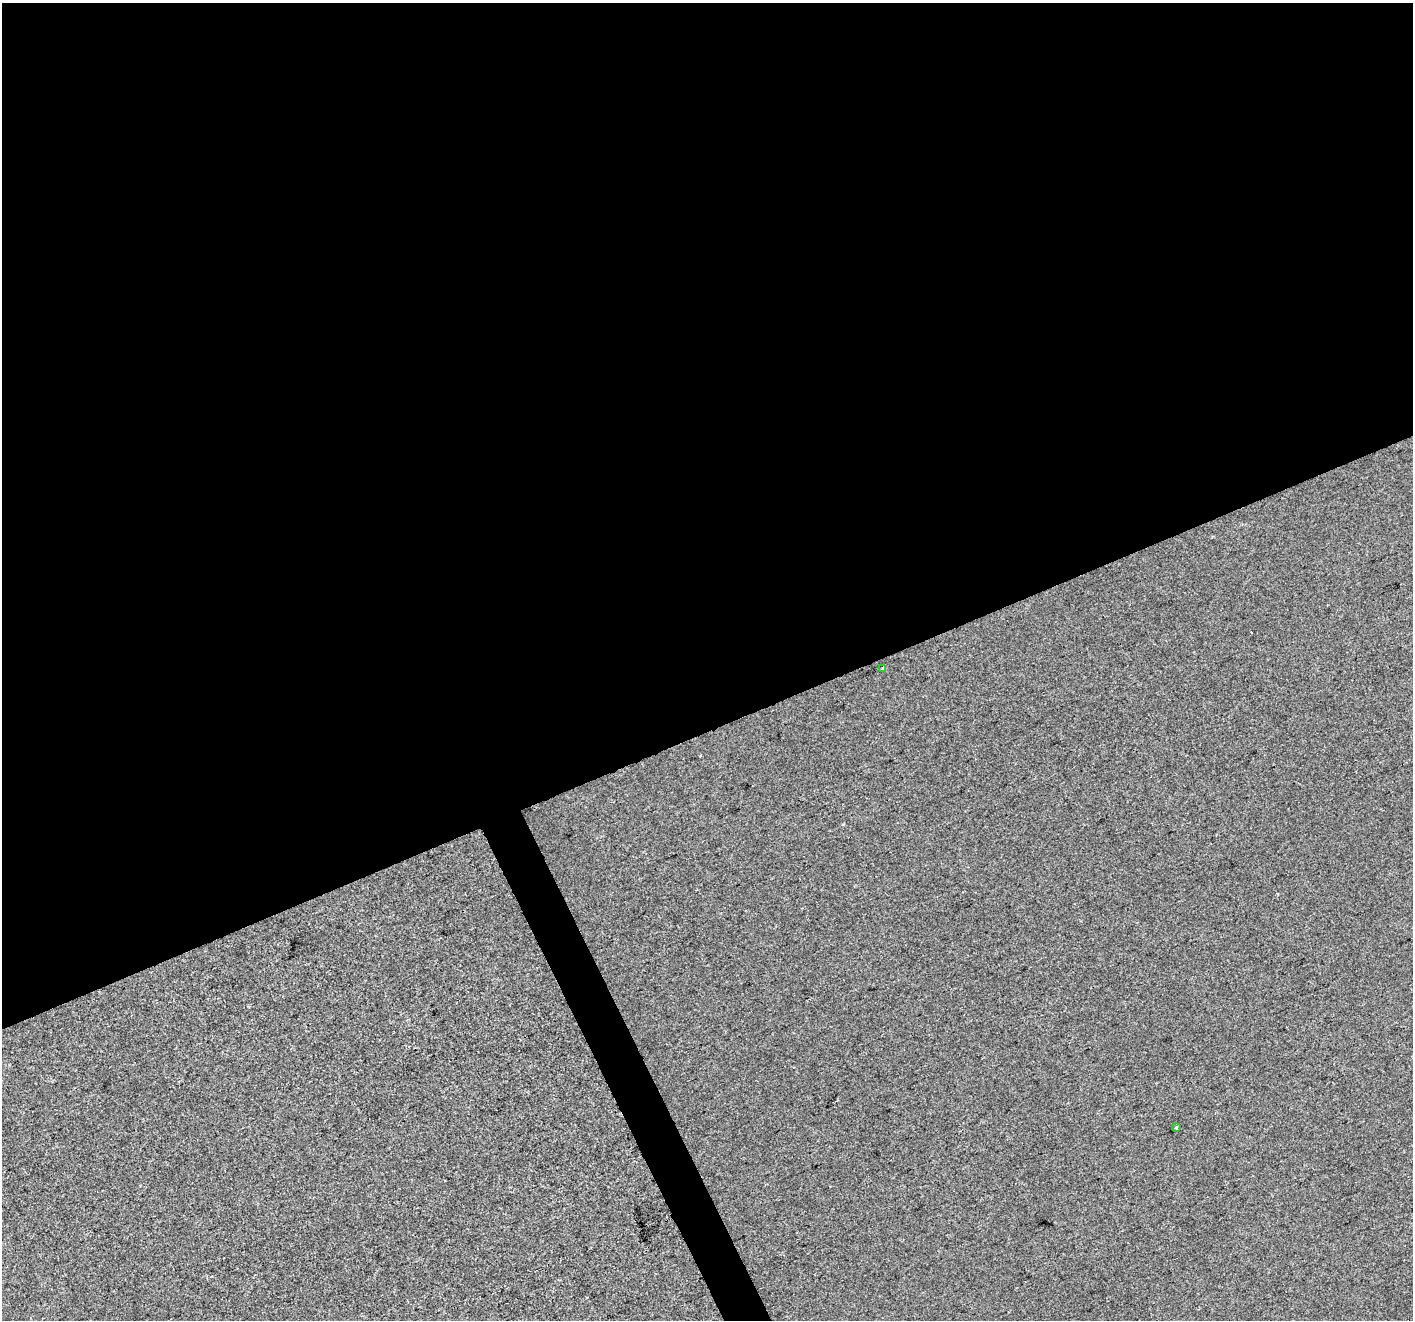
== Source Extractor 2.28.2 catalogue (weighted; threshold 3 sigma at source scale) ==
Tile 2 of 4 x 4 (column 2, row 1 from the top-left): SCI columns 1413-2823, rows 4100-5417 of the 5644 x 5504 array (HDU 1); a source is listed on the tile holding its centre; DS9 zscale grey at full resolution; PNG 1415 x 1322 px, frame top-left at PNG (2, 3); each listed source drawn as its Kron ellipse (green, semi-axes under 4 px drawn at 4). Shown black and unused: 57% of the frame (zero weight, under 2 of 3 exposures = <1% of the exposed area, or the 3 px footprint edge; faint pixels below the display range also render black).
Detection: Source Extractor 2.28.2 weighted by HDU 2 'WHT'; one run over the whole footprint, this tile lists its part. Background -3.68e-04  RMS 0.0056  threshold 0.0253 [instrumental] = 3 sigma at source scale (4.5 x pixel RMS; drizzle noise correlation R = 1.50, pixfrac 1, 0.0396/0.0396 arcsec/px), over >= 5 px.
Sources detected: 3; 1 cosmic-ray / hot-pixel residue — neither listed nor drawn; the other 2 listed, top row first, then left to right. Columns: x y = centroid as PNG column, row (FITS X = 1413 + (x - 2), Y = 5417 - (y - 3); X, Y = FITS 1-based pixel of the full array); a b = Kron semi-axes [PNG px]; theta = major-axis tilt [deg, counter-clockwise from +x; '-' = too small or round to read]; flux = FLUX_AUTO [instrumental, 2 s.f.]
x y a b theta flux
883 668 4 3 - 0.89
1176 1128 3 3 - 0.86